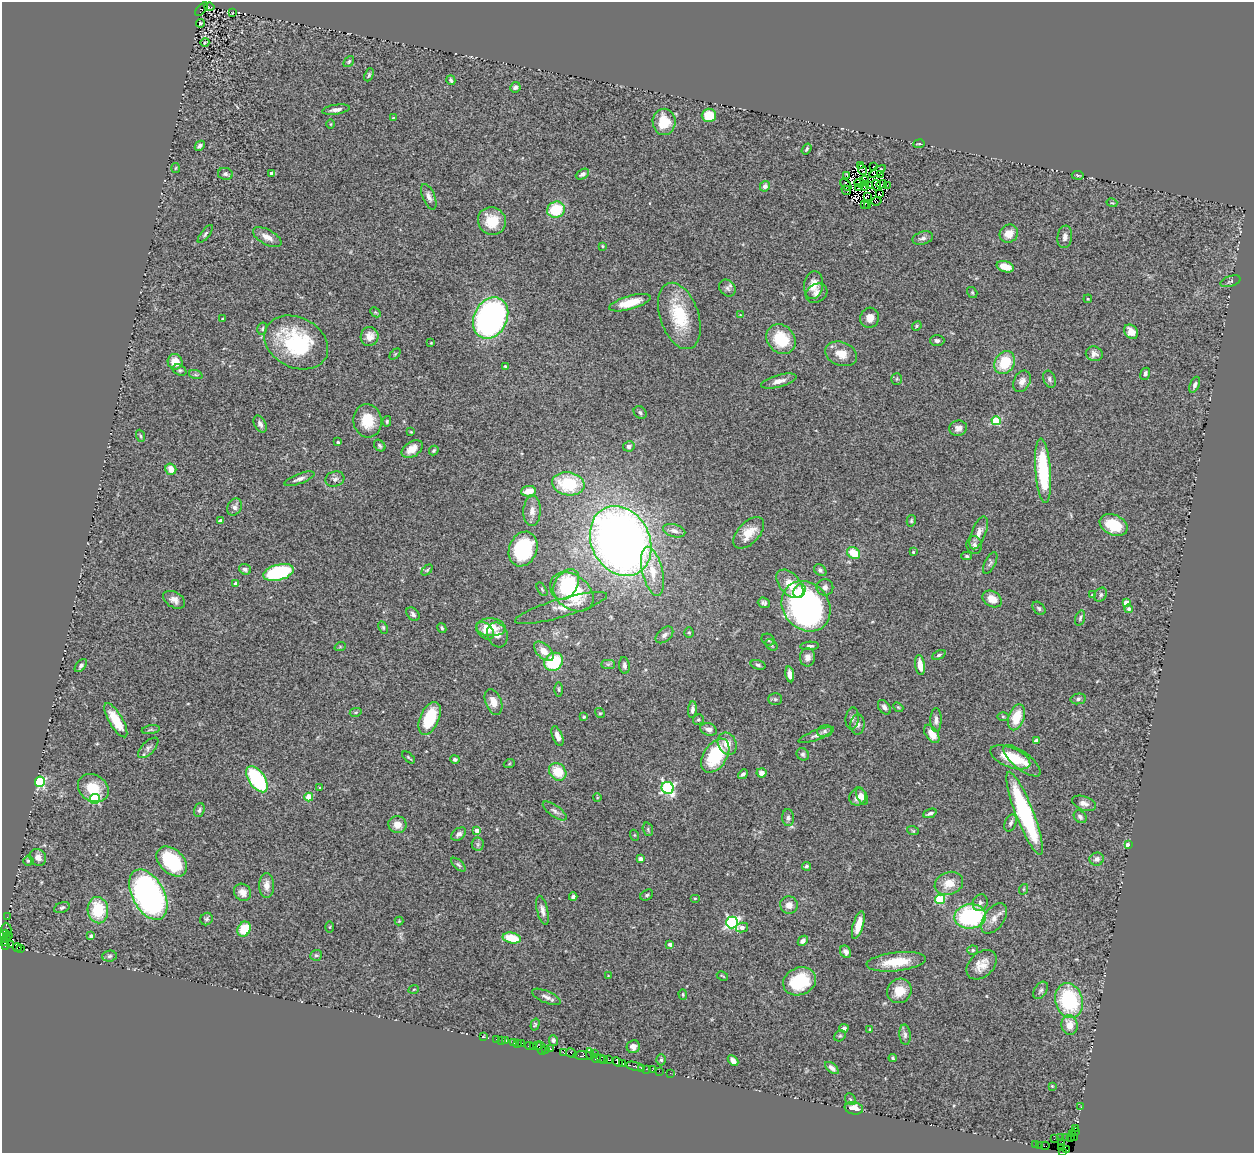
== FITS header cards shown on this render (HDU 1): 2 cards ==
NAXIS1  =                 1252
NAXIS2  =                 1151

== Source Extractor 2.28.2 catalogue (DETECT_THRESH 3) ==
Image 1252 x 1151 px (HDU 1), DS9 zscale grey, 1 PNG px = 1 image px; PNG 1256 x 1155 px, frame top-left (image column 1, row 1151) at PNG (2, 2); each listed source drawn as its Kron ellipse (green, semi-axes under 4 px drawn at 4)
Background 1.16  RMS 0.11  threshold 0.33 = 3 sigma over >= 5 px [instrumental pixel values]
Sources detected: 368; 16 with non-positive FLUX_AUTO (blend fragments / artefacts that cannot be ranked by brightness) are neither listed nor drawn; the other 352 listed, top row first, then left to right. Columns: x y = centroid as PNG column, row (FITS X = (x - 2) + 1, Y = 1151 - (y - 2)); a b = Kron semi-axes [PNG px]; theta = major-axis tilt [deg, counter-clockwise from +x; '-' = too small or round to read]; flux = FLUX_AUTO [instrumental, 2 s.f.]
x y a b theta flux
209 7 5 3 - 190
201 9 8 4 49 610
232 13 3 2 - 4.1
201 23 4 3 - 13
205 42 4 3 - 6.1
349 61 6 4 51 11
369 75 7 3 66 11
451 80 5 3 - 13
515 87 5 5 - 20
336 110 14 5 8 33
709 115 7 7 - 170
393 118 4 3 - 6.9
664 122 13 11 -90 190
331 124 5 3 - 6.5
919 144 5 3 - 7.3
200 146 6 4 46 20
807 149 6 4 55 11
861 165 3 2 - 29
874 167 3 2 - 11
175 168 5 3 - 6.3
862 169 5 3 - 2.3
877 171 9 3 31 13
271 173 3 3 - 32
225 174 7 6 - 18
582 174 7 4 29 25
880 174 2 2 - 13
1078 175 6 3 -8 8.4
846 176 3 2 - 0.15
865 180 4 2 - 7.8
859 183 5 3 - 12
881 184 5 2 - 31
846 185 7 2 -48 15
870 185 3 2 - 0.35
876 185 6 3 -71 7.1
887 185 3 2 - 12
765 186 5 5 - 28
865 186 4 3 - 2.1
859 188 3 2 - 18
846 190 5 2 - 3.6
879 194 3 2 - 6.9
429 197 13 6 -67 35
867 197 3 2 - 2.2
877 201 5 2 - 11
1112 203 5 3 - 7.3
864 204 2 2 - 7.5
867 205 3 2 - 5
556 210 9 8 - 310
492 221 14 13 - 180
205 234 11 4 52 17
1009 234 9 8 - 94
267 237 16 7 -29 58
1065 237 11 7 83 37
923 238 10 6 15 27
603 246 4 3 - 8.2
1005 267 9 5 -16 98
1231 281 10 5 18 15
814 285 14 9 83 78
727 288 9 7 -47 25
972 292 6 4 -55 8.9
816 293 11 9 29 40
1088 299 4 3 - 5.6
630 303 21 6 16 130
375 312 6 4 -43 9
740 315 4 4 - 6.2
679 316 34 19 -71 350
491 318 21 16 62 1900
870 318 10 9 - 59
223 319 3 2 - 6.9
917 326 5 4 - 9.2
262 329 6 5 - 12
1131 332 8 6 -49 55
369 336 9 9 - 63
781 339 16 13 -48 270
937 340 7 5 0 19
296 342 33 25 -27 640
431 343 2 2 - 4.7
395 354 6 4 46 8.3
841 354 16 11 -20 99
1094 354 8 7 - 33
175 362 8 7 - 85
1005 363 12 9 57 240
506 366 4 3 - 8.8
180 370 7 5 -29 14
1145 374 6 4 67 20
196 375 7 4 -19 14
897 379 6 5 - 12
1049 379 9 6 -68 19
779 381 18 6 15 51
1022 381 11 8 63 46
1195 385 8 4 67 21
640 412 7 5 -44 16
367 421 17 14 -83 170
387 421 5 4 - 11
996 421 4 4 - 330
260 424 9 5 -61 28
958 428 9 7 14 37
411 432 3 2 - 6.1
140 436 6 4 -71 10
338 442 3 3 - 11
380 446 6 5 - 13
629 446 6 5 - 21
412 449 12 7 33 76
434 450 5 4 - 10
171 469 6 5 - 72
1043 471 32 7 -86 560
299 479 16 5 20 33
335 479 9 7 15 26
568 484 16 11 -9 390
529 491 7 5 7 100
235 507 9 7 63 31
532 511 15 8 87 58
220 521 4 3 - 41
911 521 6 4 76 9.9
1114 525 14 10 -24 220
674 531 11 6 -16 29
749 533 19 10 47 120
979 533 17 7 68 64
621 541 36 29 -63 6900
974 545 9 8 - 28
523 549 18 14 68 460
913 552 4 4 - 7.9
854 553 7 5 -31 170
967 556 5 4 - 11
990 563 12 5 62 19
245 569 6 5 - 22
427 570 6 4 45 9.9
820 570 7 5 -43 19
653 571 25 10 -77 150
279 572 15 8 15 650
236 583 4 3 - 35
790 584 17 10 -48 130
566 585 17 11 59 490
825 587 8 8 - 34
542 589 7 3 -57 8.7
799 591 7 5 59 93
572 592 24 16 -37 440
1093 595 4 4 - 19
1101 595 7 6 - 17
992 599 10 7 -32 81
174 600 12 7 -30 42
764 603 6 5 - 19
1126 603 4 4 - 110
806 606 27 22 -50 2100
561 608 48 9 16 100
1039 608 7 5 -47 16
1129 609 4 4 - 24
413 614 8 5 -49 21
1080 618 8 4 75 15
383 627 6 4 -64 10
491 627 14 9 -4 160
442 628 5 3 - 11
485 631 10 7 -43 50
689 633 5 4 - 9.3
497 635 13 10 -69 50
664 635 10 6 41 30
768 640 7 5 -29 15
771 645 7 5 -44 13
810 646 9 4 3 19
340 647 6 3 19 8.3
544 651 12 7 -44 72
939 655 7 4 25 13
808 657 9 7 85 39
554 662 10 8 40 380
608 664 7 4 0 14
81 665 7 4 49 18
624 665 8 5 -84 24
758 665 7 4 -16 15
920 665 10 5 -82 82
790 674 8 4 -80 43
559 689 7 3 -89 11
775 699 7 5 -1 14
1078 699 7 5 11 19
493 702 13 8 -69 73
884 707 8 5 -52 25
898 707 5 4 - 9.2
692 710 8 4 84 22
356 712 6 4 12 10
600 713 5 4 - 9.3
1003 716 6 4 -1 11
584 717 4 3 - 8.3
1016 717 13 8 71 160
430 718 17 9 66 320
852 718 11 6 85 24
116 720 19 7 -59 150
698 720 5 5 - 13
936 720 12 5 90 31
858 724 10 7 87 28
709 729 8 6 -18 35
151 730 9 4 9 14
825 731 7 6 - 21
932 734 10 6 -54 80
816 735 19 5 21 34
557 736 10 5 -69 40
1036 741 4 4 - 54
727 744 11 9 -64 83
148 748 13 6 46 30
803 754 6 6 - 16
715 756 19 11 57 390
409 757 8 2 -39 8.6
1010 757 21 9 -22 220
455 759 5 4 - 18
1022 761 23 8 -38 89
509 764 5 3 - 7.9
558 772 9 8 - 160
762 773 5 4 - 44
743 774 5 4 - 19
257 779 15 8 -55 620
40 782 5 5 - 830
93 788 16 13 -34 190
320 788 4 3 - 7.3
668 788 6 6 - 1400
862 796 9 5 -64 27
309 797 4 4 - 170
858 797 9 8 - 47
597 798 4 3 - 5.8
95 799 5 5 - 530
1084 803 12 7 -19 41
199 810 7 5 71 18
555 811 14 5 -36 29
930 813 7 3 22 19
1025 813 44 9 -69 1100
1080 817 7 5 -45 17
788 818 8 6 -87 22
1011 823 9 5 68 22
397 825 9 8 - 75
648 829 7 5 -72 12
477 831 4 4 - 76
913 831 6 3 -19 7.7
459 834 8 5 34 26
634 835 5 3 - 6.4
478 844 6 6 - 15
1128 845 4 3 - 220
38 857 9 8 - 50
640 859 4 4 - 55
1097 859 7 6 - 36
28 861 5 5 - 12
172 862 18 12 -44 400
458 865 9 4 -41 16
806 866 4 4 - 13
949 883 14 11 21 110
267 885 12 7 -90 59
1024 889 5 3 - 5.9
243 892 9 8 - 52
148 895 27 16 -61 2100
647 895 7 5 34 13
573 897 4 3 - 16
695 898 5 3 - 6.9
940 899 5 5 - 430
980 903 8 7 - 27
789 905 9 8 - 56
62 908 8 5 21 16
98 910 13 10 -86 310
542 910 15 5 -77 36
970 916 16 12 6 840
7 917 2 2 - 16
994 918 17 10 54 69
206 919 6 6 - 15
399 921 4 4 - 6.3
732 922 6 6 - 1500
858 925 14 5 73 100
330 927 5 4 - 6.6
742 927 6 4 12 42
6 929 6 5 - 220
244 929 8 6 61 160
4 935 5 3 - 170
9 935 2 2 - 46
91 936 4 4 - 24
512 938 9 5 -12 180
6 939 4 3 - 250
803 941 6 4 45 26
4 943 3 2 - 91
670 944 4 4 - 16
5 945 3 3 - 59
10 945 2 2 - 25
17 947 4 3 - 71
21 949 3 2 - 620
973 950 5 4 - 14
846 952 6 5 - 28
316 955 6 5 - 16
109 956 7 5 5 18
896 962 30 9 6 210
982 965 17 12 43 94
608 976 4 3 - 5.3
722 976 6 2 -27 7.3
800 981 17 13 23 320
414 989 5 3 - 7
1041 990 10 6 57 21
899 991 12 11 - 140
683 994 5 4 - 9.8
546 997 15 6 -23 35
1069 1001 18 13 -73 620
535 1024 6 4 73 10
1070 1025 10 8 -79 91
844 1028 4 4 - 33
870 1029 4 3 - 5.5
905 1035 10 5 -85 25
840 1036 6 5 - 11
484 1037 3 2 - 34
496 1039 2 2 - 52
501 1040 2 2 - 19
506 1041 3 3 - 120
553 1041 5 4 - 18
513 1043 3 2 - 20
522 1043 4 2 - 54
518 1044 3 2 - 16
530 1046 4 2 - 130
533 1046 3 2 - 62
537 1046 3 2 - 110
633 1047 7 6 - 34
541 1048 7 2 -78 62
545 1049 3 2 - 110
551 1049 3 3 - 75
563 1052 4 3 - 100
571 1053 5 3 - 190
595 1053 2 2 - 52
590 1054 6 3 -82 69
583 1056 10 3 -2 610
596 1058 5 2 - 83
893 1058 4 4 - 9.3
600 1059 4 2 - 56
604 1059 3 2 - 66
609 1060 3 2 - 61
661 1060 5 4 - 13
733 1061 6 4 -47 39
618 1062 5 4 - 68
623 1063 3 2 - 48
635 1066 9 3 -13 340
641 1068 3 2 - 85
832 1068 8 4 -40 28
646 1069 2 2 - 48
652 1070 2 2 - 31
659 1071 2 2 - 36
670 1073 2 2 - 34
1052 1086 4 4 - 6
850 1099 6 4 -47 11
1081 1107 2 2 - 18
854 1108 9 6 -10 75
1075 1128 3 2 - 21
1075 1132 3 3 - 51
1072 1133 2 2 - 58
1066 1137 2 2 - 64
1074 1137 2 2 - 45
1060 1138 3 2 - 37
1071 1138 3 2 - 56
1054 1139 2 2 - 23
1062 1142 3 2 - 39
1035 1145 3 2 - 56
1040 1146 3 2 - 8.1
1045 1146 4 2 - 49
1062 1148 3 2 - 0.97
1067 1150 2 2 - 7.8
1063 1151 2 2 - 8.6
At the frame edge (FLAGS 8, measured only in part): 1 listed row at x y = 1063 1151
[16 non-positive-flux detections neither listed nor drawn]